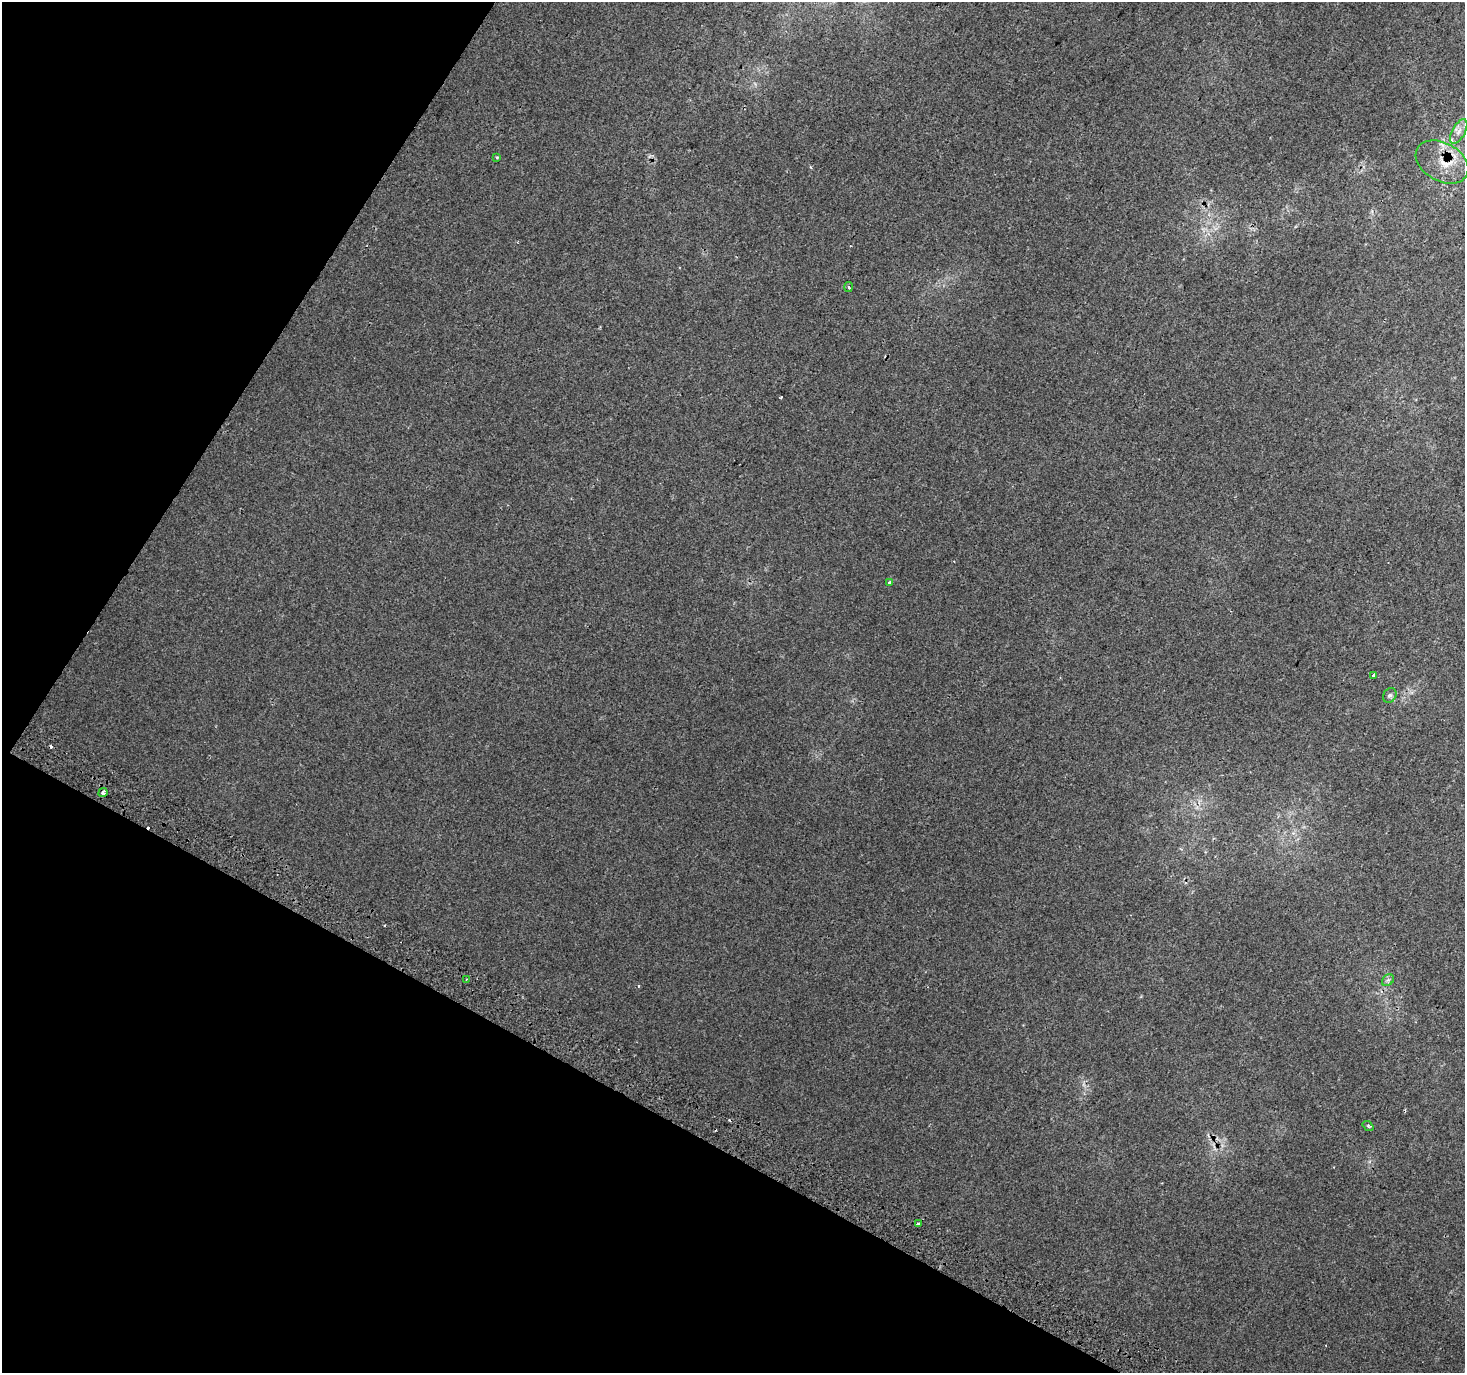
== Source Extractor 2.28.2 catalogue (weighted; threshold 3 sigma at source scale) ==
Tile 9 of 4 x 4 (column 1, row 3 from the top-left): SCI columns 31-1493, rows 1666-3036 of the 5905 x 6006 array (HDU 1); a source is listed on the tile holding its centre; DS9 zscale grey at full resolution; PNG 1467 x 1375 px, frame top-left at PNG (2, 2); each listed source drawn as its Kron ellipse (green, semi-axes under 4 px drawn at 4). Shown black and unused: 27% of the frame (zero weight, under 2 of 3 exposures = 2% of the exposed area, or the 3 px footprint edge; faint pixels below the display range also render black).
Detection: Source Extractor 2.28.2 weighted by HDU 2 'WHT'; one run over the whole footprint, this tile lists its part. Background 0.00434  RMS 0.0038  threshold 0.0172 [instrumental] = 3 sigma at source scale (4.5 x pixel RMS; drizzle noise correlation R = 1.50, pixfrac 1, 0.0396/0.0396 arcsec/px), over >= 5 px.
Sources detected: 19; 4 cosmic-ray / hot-pixel residue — neither listed nor drawn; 3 inside a brighter listed object's ellipse — not listed separately; the other 12 listed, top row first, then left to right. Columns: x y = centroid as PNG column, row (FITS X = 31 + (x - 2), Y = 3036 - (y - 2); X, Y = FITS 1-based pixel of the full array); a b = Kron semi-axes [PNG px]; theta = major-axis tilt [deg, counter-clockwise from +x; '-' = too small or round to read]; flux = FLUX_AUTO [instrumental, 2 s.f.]
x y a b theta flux
1459 131 13 6 62 2.6
497 157 3 3 - 0.38
1442 162 28 19 -29 10
849 287 5 3 - 0.49
889 582 3 3 - 1.6
1373 675 3 3 - 0.89
1390 695 8 6 55 0.96
103 793 5 3 - 2.3
466 979 3 2 - 0.35
1388 980 7 5 44 0.9
1368 1126 6 3 -37 0.49
918 1224 3 3 - 2.2
Overlapping masked pixels (flux is a lower limit): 1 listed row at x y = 1442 162